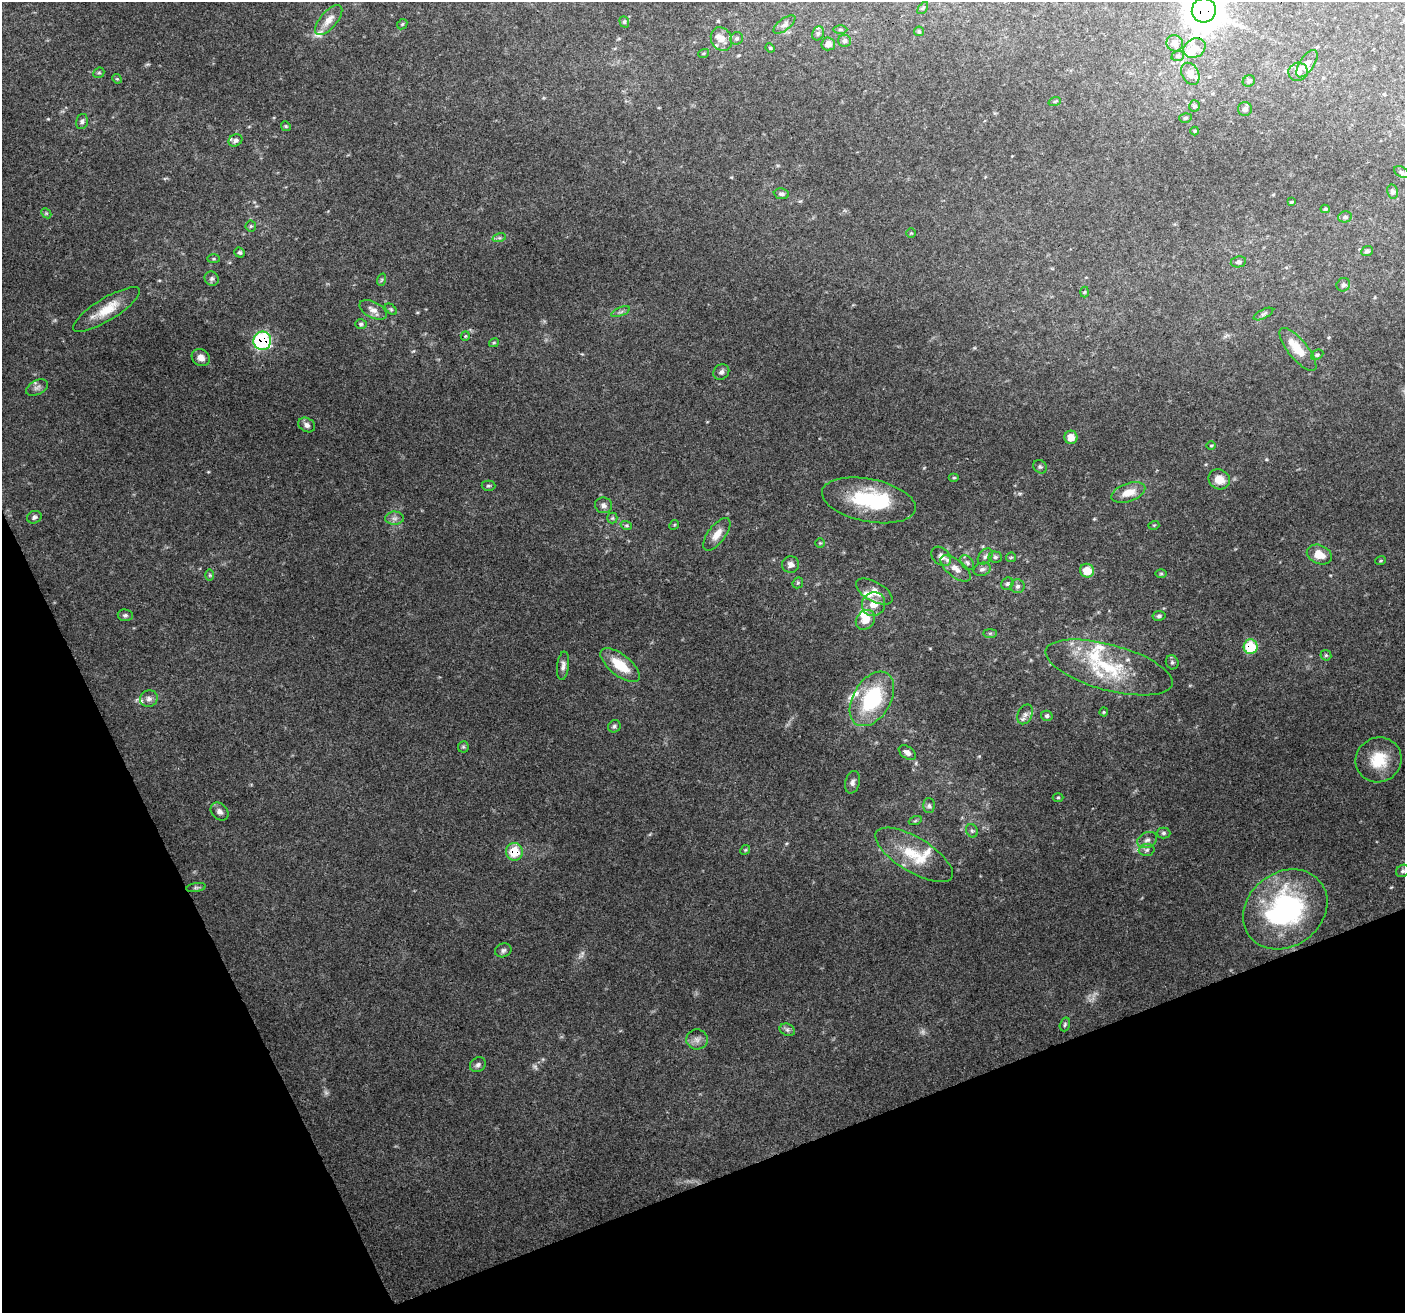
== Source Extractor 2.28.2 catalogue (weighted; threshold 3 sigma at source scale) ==
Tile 14 of 4 x 4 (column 2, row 4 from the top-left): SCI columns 1410-2812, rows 145-1455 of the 5620 x 5476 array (HDU 1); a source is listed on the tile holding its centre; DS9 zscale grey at full resolution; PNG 1407 x 1315 px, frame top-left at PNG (2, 2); each listed source drawn as its Kron ellipse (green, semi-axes under 4 px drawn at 4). Shown black and unused: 20% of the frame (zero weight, under 3 of 4 exposures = <1% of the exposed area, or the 3 px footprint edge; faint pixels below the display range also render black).
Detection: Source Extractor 2.28.2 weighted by HDU 2 'WHT'; one run over the whole footprint, this tile lists its part. Background 0.177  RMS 0.0069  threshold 0.0311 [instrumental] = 3 sigma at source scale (4.5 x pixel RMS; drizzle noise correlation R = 1.50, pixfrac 1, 0.0396/0.0396 arcsec/px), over >= 5 px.
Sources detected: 160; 5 too faint to see at this stretch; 2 inside a brighter object's white glare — neither listed nor drawn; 14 inside a brighter listed object's ellipse — not listed separately; the other 139 listed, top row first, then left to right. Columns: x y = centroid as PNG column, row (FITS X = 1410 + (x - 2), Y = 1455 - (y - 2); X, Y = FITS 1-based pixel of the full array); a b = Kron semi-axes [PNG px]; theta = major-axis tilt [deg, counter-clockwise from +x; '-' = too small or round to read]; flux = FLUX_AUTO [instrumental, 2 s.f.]
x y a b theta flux
923 8 7 3 53 0.97
1204 10 12 12 - 1500
329 20 18 8 49 6.6
624 22 6 4 -70 0.97
402 24 6 4 45 0.86
784 25 13 6 37 2.4
840 30 7 3 0 1
919 31 5 4 - 1
818 33 7 5 67 1.5
737 38 6 6 - 1.5
721 39 12 10 -60 6.3
845 41 6 6 - 1.8
1175 43 8 8 - 3.4
828 44 7 6 - 3.9
770 48 5 4 - 0.73
1194 48 11 9 27 5.8
704 53 5 3 - 0.74
1178 56 6 5 - 1.1
1307 64 16 7 56 3.8
1298 72 10 9 - 4.9
99 73 6 5 - 1.1
1190 74 12 8 -62 5.1
117 79 5 4 - 0.77
1249 81 6 5 - 1.3
1055 101 6 4 18 1
1194 106 5 5 - 1.6
1245 109 7 7 - 2.3
1185 118 6 4 16 1.3
82 122 8 5 75 1.9
286 126 5 4 - 0.9
1195 131 4 4 - 0.7
235 140 7 6 - 2.1
1402 172 8 5 -26 1.5
1392 192 7 5 -76 1.9
781 194 8 5 -7 1.8
1291 202 4 3 - 0.87
1325 209 4 4 - 0.98
46 213 6 4 -45 0.96
1345 217 7 5 14 1.5
251 226 5 5 - 1.1
911 233 5 4 - 0.74
499 238 7 4 17 1.3
1367 251 6 5 - 1.6
240 253 5 5 - 1.2
213 259 6 3 0 0.8
1238 262 7 5 10 1.8
212 279 7 6 - 1.9
381 280 6 4 71 0.93
1343 285 7 6 - 1.6
1084 292 5 3 - 0.61
106 309 39 11 31 16
391 309 7 4 -45 0.95
373 310 15 8 -28 4.5
621 312 10 3 21 1.3
1263 314 11 4 27 1.7
361 324 6 5 - 1.1
465 336 5 4 - 0.84
262 341 9 9 - 71
494 343 5 4 - 0.74
1298 349 26 9 -51 13
1317 355 6 4 26 1.2
201 357 9 8 - 4.6
721 372 8 7 - 2.1
37 388 12 7 28 2.8
307 425 9 7 -29 2.8
1071 437 6 6 - 7.3
1211 446 5 3 - 0.62
1040 467 7 6 - 1.5
954 478 5 3 - 0.72
1219 479 11 9 -29 8.3
488 486 7 5 1 1.1
1128 492 17 9 19 9.4
869 500 48 21 -11 47
604 505 8 8 - 2.5
34 517 7 6 - 1.9
394 518 9 6 1 2.7
612 518 5 5 - 1.1
626 525 6 3 -18 1.1
674 525 5 4 - 0.74
1154 525 5 3 - 0.69
717 534 19 8 53 7
820 543 5 4 - 0.74
1319 554 13 9 -23 10
941 556 11 8 -42 4.4
985 556 9 6 50 2.1
995 557 7 5 -1 1.4
1011 557 5 4 - 0.96
1381 561 5 3 - 0.6
967 563 8 5 -50 1.8
791 565 8 8 - 3.8
956 568 18 8 -38 6.6
982 569 9 6 18 2.2
1087 571 7 7 - 12
1161 574 6 4 0 0.98
210 575 6 4 -89 0.88
798 583 6 5 - 1
1007 584 6 6 - 1.5
1018 586 7 7 - 2.1
874 592 20 9 -29 7
874 604 12 11 - 8.9
125 615 7 6 - 1.6
1159 616 6 5 - 1.5
865 620 11 8 48 7.8
990 633 7 4 0 1.2
1250 647 7 7 - 28
1326 655 6 5 - 1.1
1172 662 7 6 - 1.6
620 665 24 10 -39 18
563 666 14 6 83 3
1109 667 65 23 -15 49
149 699 9 8 - 3.2
872 699 30 19 59 56
1104 712 4 4 - 0.67
1025 714 10 7 64 3
1047 716 6 5 - 1.3
614 726 6 6 - 1.5
463 747 5 5 - 1.1
907 753 9 6 -35 3.5
1379 760 23 22 - 21
852 782 11 7 75 2.7
1058 797 5 3 - 0.71
929 806 7 6 - 1.8
220 811 10 8 -46 2.8
915 821 6 4 19 1
972 831 7 5 -62 1.5
1163 833 7 5 0 1.5
1147 840 10 7 27 2.9
745 850 5 4 - 0.87
1147 850 8 6 4 1.9
514 852 9 8 - 18
914 855 44 17 -31 26
1403 871 7 6 - 1.5
196 888 10 4 11 1.2
1285 909 45 37 37 120
503 950 8 6 19 1.9
1065 1024 7 5 73 1.2
787 1030 8 6 -22 1.9
697 1039 11 10 - 4.1
478 1065 8 7 - 2.2
Overlapping masked pixels (flux is a lower limit): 5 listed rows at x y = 1204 10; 106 309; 262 341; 1250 647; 514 852
Isophote crosses this tile's border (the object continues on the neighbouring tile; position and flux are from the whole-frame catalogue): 1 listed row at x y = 1204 10